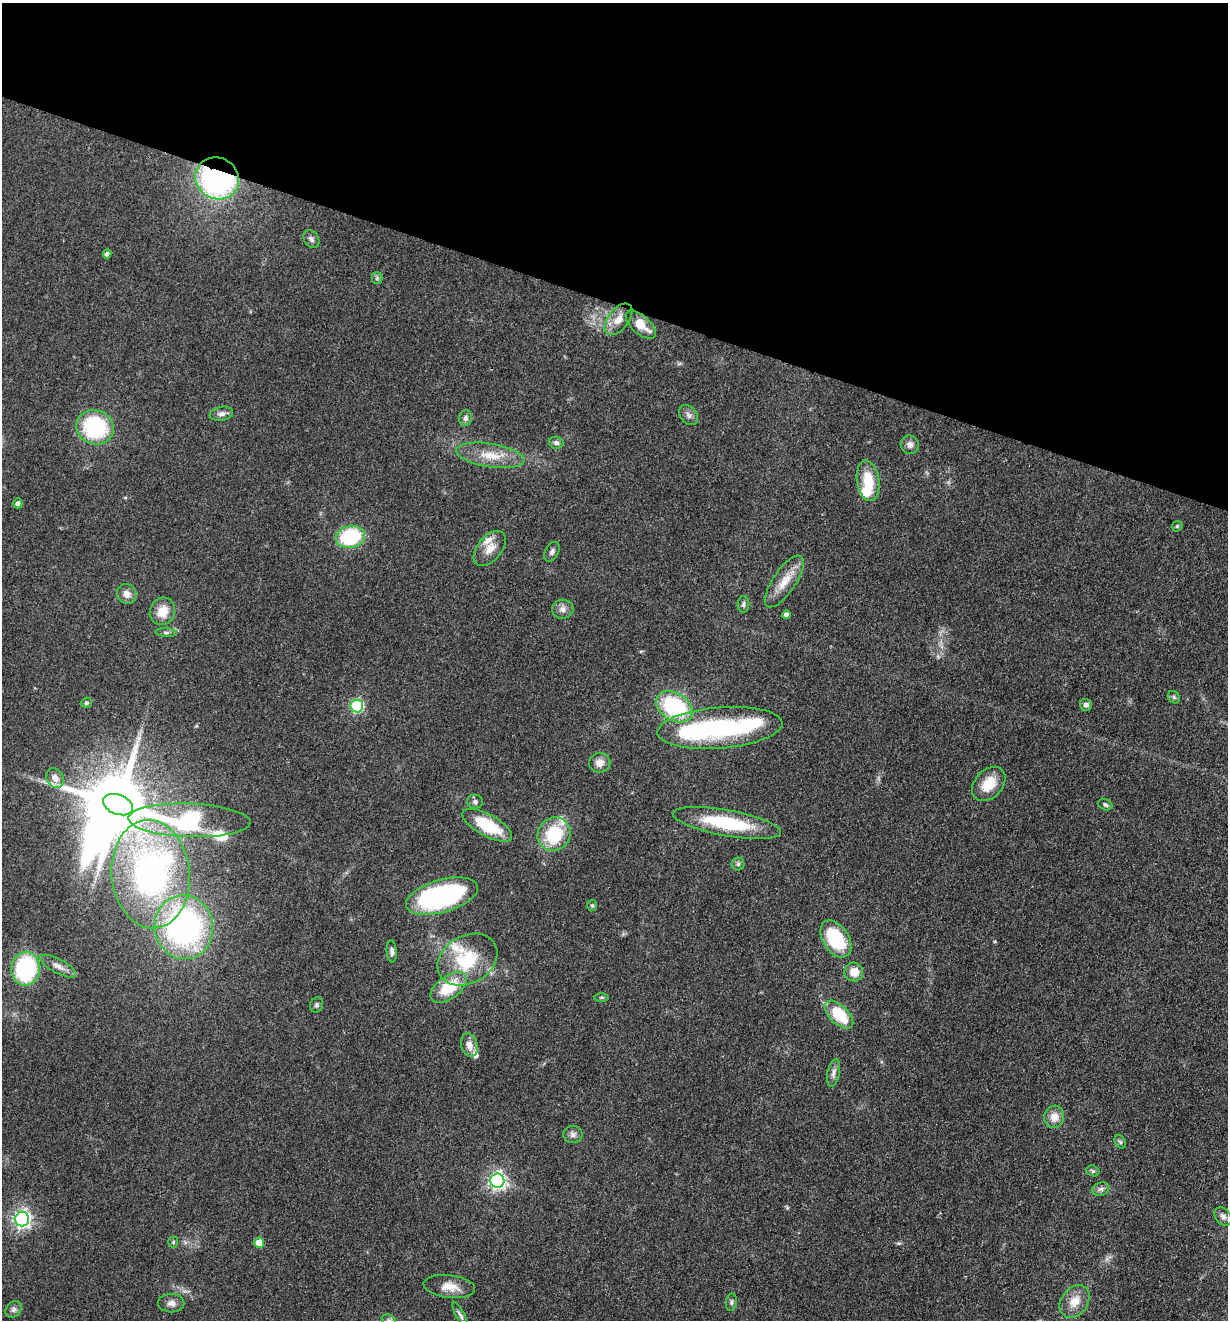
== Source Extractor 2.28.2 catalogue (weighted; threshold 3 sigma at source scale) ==
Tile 2 of 4 x 4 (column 2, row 1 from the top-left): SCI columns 1485-2710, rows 3956-5273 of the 5294 x 5274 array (HDU 1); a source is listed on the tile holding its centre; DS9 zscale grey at full resolution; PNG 1230 x 1322 px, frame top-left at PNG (2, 3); each listed source drawn as its Kron ellipse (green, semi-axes under 4 px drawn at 4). Shown black and unused: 23% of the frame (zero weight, under 3 of 4 exposures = <1% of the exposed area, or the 3 px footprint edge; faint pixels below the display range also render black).
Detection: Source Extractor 2.28.2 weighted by HDU 2 'WHT'; one run over the whole footprint, this tile lists its part. Background 0.0742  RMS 0.0056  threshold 0.025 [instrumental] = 3 sigma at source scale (4.5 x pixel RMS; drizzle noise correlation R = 1.50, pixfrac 1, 0.05/0.05 arcsec/px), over >= 5 px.
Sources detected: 87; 5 inside a brighter object's white glare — neither listed nor drawn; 6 inside a brighter listed object's ellipse — not listed separately; the other 76 listed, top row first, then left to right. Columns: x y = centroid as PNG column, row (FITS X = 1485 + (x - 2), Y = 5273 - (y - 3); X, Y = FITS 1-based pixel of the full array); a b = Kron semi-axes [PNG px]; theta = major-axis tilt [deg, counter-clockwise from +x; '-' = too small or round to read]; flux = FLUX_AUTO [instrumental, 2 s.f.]
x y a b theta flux
217 178 22 20 -32 130
311 239 9 7 -56 2
107 254 4 4 - 1.8
377 278 5 5 - 1.1
619 319 18 10 52 6.6
641 325 18 9 -42 9.4
221 414 12 7 9 2.4
689 415 11 8 -51 2.5
465 418 8 6 79 1.8
95 427 19 17 -23 49
556 443 7 6 - 1.7
910 445 9 9 - 2.8
490 455 34 11 -9 13
868 481 20 11 -81 16
18 503 5 4 - 2.2
1177 526 6 5 - 0.78
350 537 15 11 12 43
490 548 20 12 50 7.1
552 552 10 6 60 2
784 581 30 11 56 10
127 594 10 9 - 3.8
743 604 8 6 89 1.5
563 609 11 9 7 3.2
162 611 14 12 64 9.7
786 615 4 4 - 2.3
166 632 11 4 -4 1.5
1174 697 7 5 -45 1.1
86 703 6 5 - 1.1
1086 705 6 6 - 1.8
357 706 6 6 - 64
674 707 20 13 -31 55
720 728 62 20 5 79
600 763 11 10 - 4.4
55 778 10 8 -58 3.8
989 784 19 14 47 13
475 802 8 7 - 1.6
118 805 15 9 -21 4500
1105 805 7 5 -22 1.3
189 820 61 17 -2 78
727 823 55 13 -10 38
487 825 27 11 -29 25
554 834 17 16 - 28
738 864 6 6 - 1.2
151 874 54 39 -85 160
442 896 37 16 16 100
592 905 5 5 - 0.79
184 927 32 29 -82 140
836 939 20 13 -57 35
392 951 11 5 -85 1.8
467 960 32 23 30 30
58 966 20 7 -28 4
26 969 17 14 84 60
854 972 9 9 - 7
449 987 21 11 36 21
602 997 7 3 1 0.75
317 1005 8 6 68 1.2
839 1015 17 9 -44 24
469 1045 12 8 -73 4.2
833 1073 14 6 77 2.5
1054 1117 11 10 - 6
573 1134 9 8 - 2.4
1120 1142 7 5 -59 1.1
1093 1171 7 5 -17 1.1
497 1181 7 7 - 200
1101 1189 9 6 14 2
1223 1217 10 7 -50 2.2
22 1219 7 7 - 220
173 1242 5 5 - 0.77
259 1243 5 5 - 8.5
449 1287 26 11 -7 8.3
1075 1301 18 13 54 8
731 1302 9 5 80 1.2
171 1303 13 9 -1 3.2
14 1309 9 7 46 1.9
460 1315 14 4 -62 1.5
389 1320 7 5 -28 1.4
Overlapping masked pixels (flux is a lower limit): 1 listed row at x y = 217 178
Isophote crosses this tile's border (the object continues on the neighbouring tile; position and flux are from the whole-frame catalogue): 1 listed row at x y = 389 1320